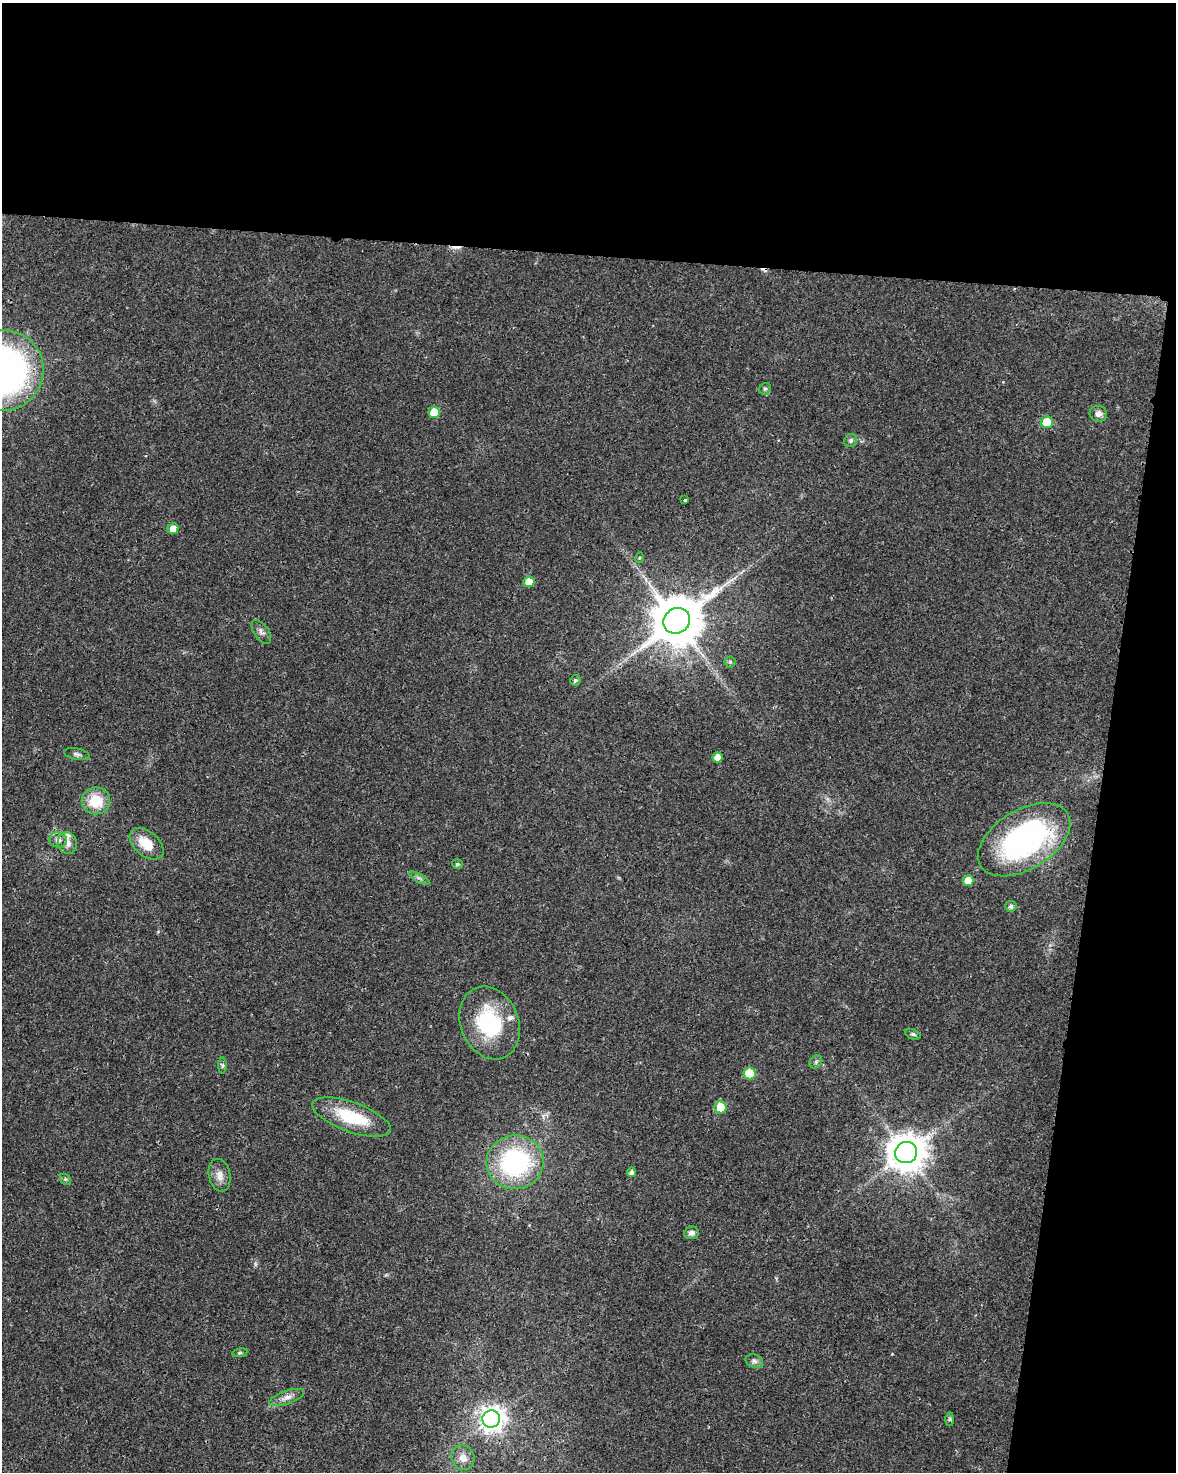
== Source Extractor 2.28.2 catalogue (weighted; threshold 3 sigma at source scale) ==
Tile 4 of 4 x 3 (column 4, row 1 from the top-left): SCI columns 3525-4698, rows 3172-4641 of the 4707 x 4926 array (HDU 1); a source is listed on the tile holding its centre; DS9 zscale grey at full resolution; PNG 1178 x 1474 px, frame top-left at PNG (2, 3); each listed source drawn as its Kron ellipse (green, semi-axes under 4 px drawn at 4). Shown black and unused: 23% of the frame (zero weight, under 3 of 4 exposures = <1% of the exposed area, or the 3 px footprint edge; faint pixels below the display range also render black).
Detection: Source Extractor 2.28.2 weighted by HDU 2 'WHT'; one run over the whole footprint, this tile lists its part. Background 0.0201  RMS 0.0029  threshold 0.0129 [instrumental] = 3 sigma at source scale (4.5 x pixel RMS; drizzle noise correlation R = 1.50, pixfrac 1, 0.0396/0.0396 arcsec/px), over >= 5 px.
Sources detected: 49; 2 cosmic-ray / hot-pixel residue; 1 long thin detection or spike segment (spike, bleed or trail) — neither listed nor drawn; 2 inside a brighter listed object's ellipse — not listed separately; the other 44 listed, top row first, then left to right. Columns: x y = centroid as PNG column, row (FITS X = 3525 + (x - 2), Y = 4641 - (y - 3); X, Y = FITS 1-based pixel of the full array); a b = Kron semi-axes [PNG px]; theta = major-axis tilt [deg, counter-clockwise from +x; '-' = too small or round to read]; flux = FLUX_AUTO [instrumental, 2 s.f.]
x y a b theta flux
3 371 40 40 - 110
765 389 6 5 - 0.51
434 412 5 5 - 6
1098 414 9 8 - 1.4
1047 422 6 5 - 10
851 441 7 6 - 0.82
685 500 3 3 - 1.6
173 529 5 5 - 3.1
639 558 5 3 - 0.28
529 582 5 5 - 4.5
677 621 14 12 35 1500
261 632 14 7 -55 1.2
730 662 5 5 - 0.49
575 680 5 5 - 0.72
77 754 13 5 -11 0.9
718 757 5 5 - 2.8
96 801 14 13 - 8.4
58 840 9 7 -14 1.5
1024 840 51 29 31 67
67 843 11 9 -76 1.8
147 844 19 12 -41 6.8
457 864 5 5 - 0.54
419 878 11 3 -29 0.73
968 881 5 5 - 4.6
1011 906 5 5 - 0.92
489 1023 37 29 -68 23
913 1034 8 5 -21 0.51
816 1062 7 5 46 0.62
222 1065 8 4 90 0.54
749 1073 6 6 - 8.5
721 1107 6 6 - 7.4
351 1117 41 15 -20 14
906 1153 11 10 - 710
515 1162 28 27 - 40
632 1172 4 4 - 1.1
220 1175 16 11 -78 2.5
65 1179 6 4 -45 0.49
691 1233 7 6 - 1.1
240 1353 8 4 8 0.38
754 1361 9 6 -17 0.95
287 1397 19 6 19 2
491 1419 9 8 - 260
950 1419 7 4 89 0.5
463 1458 13 11 -63 2.6
Isophote crosses this tile's border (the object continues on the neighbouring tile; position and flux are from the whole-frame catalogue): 1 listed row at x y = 3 371